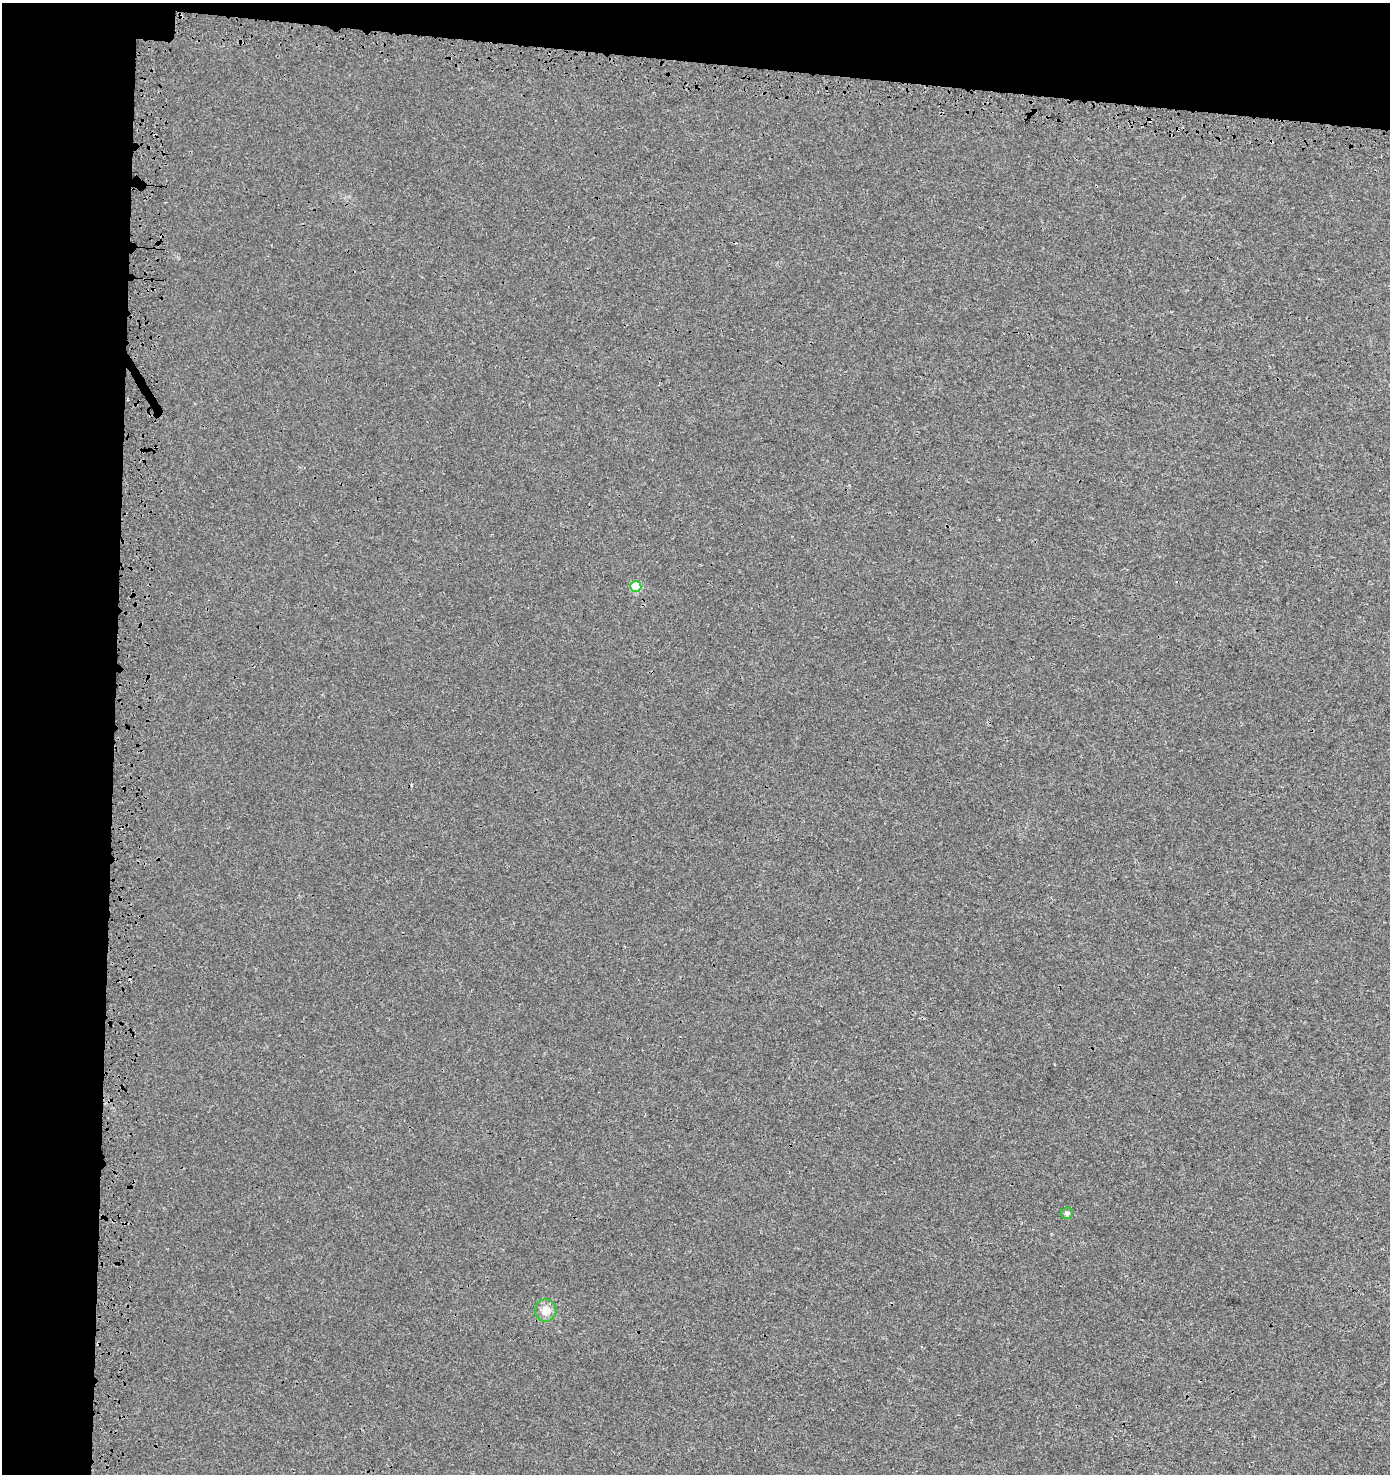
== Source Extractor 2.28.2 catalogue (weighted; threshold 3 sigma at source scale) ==
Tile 1 of 3 x 3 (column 1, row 1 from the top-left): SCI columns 328-1715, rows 3055-4526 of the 4870 x 4628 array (HDU 1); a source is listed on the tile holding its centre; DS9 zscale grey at full resolution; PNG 1392 x 1476 px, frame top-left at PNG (2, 3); each listed source drawn as its Kron ellipse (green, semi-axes under 4 px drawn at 4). Shown black and unused: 12% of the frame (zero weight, under 3 of 4 exposures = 9% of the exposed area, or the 3 px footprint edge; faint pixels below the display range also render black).
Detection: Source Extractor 2.28.2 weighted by HDU 2 'WHT'; one run over the whole footprint, this tile lists its part. Background 0.00235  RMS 0.0026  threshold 0.0115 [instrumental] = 3 sigma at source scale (4.5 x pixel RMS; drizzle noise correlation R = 1.50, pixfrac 1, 0.0396/0.0396 arcsec/px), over >= 5 px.
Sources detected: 4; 1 cosmic-ray / hot-pixel residue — neither listed nor drawn; the other 3 listed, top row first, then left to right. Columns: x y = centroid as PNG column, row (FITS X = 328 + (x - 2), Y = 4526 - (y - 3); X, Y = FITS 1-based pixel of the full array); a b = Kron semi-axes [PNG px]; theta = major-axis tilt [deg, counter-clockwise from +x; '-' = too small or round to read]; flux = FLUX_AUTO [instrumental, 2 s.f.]
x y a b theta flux
636 587 5 5 - 11
1067 1213 6 5 - 0.76
546 1310 11 10 - 2.6